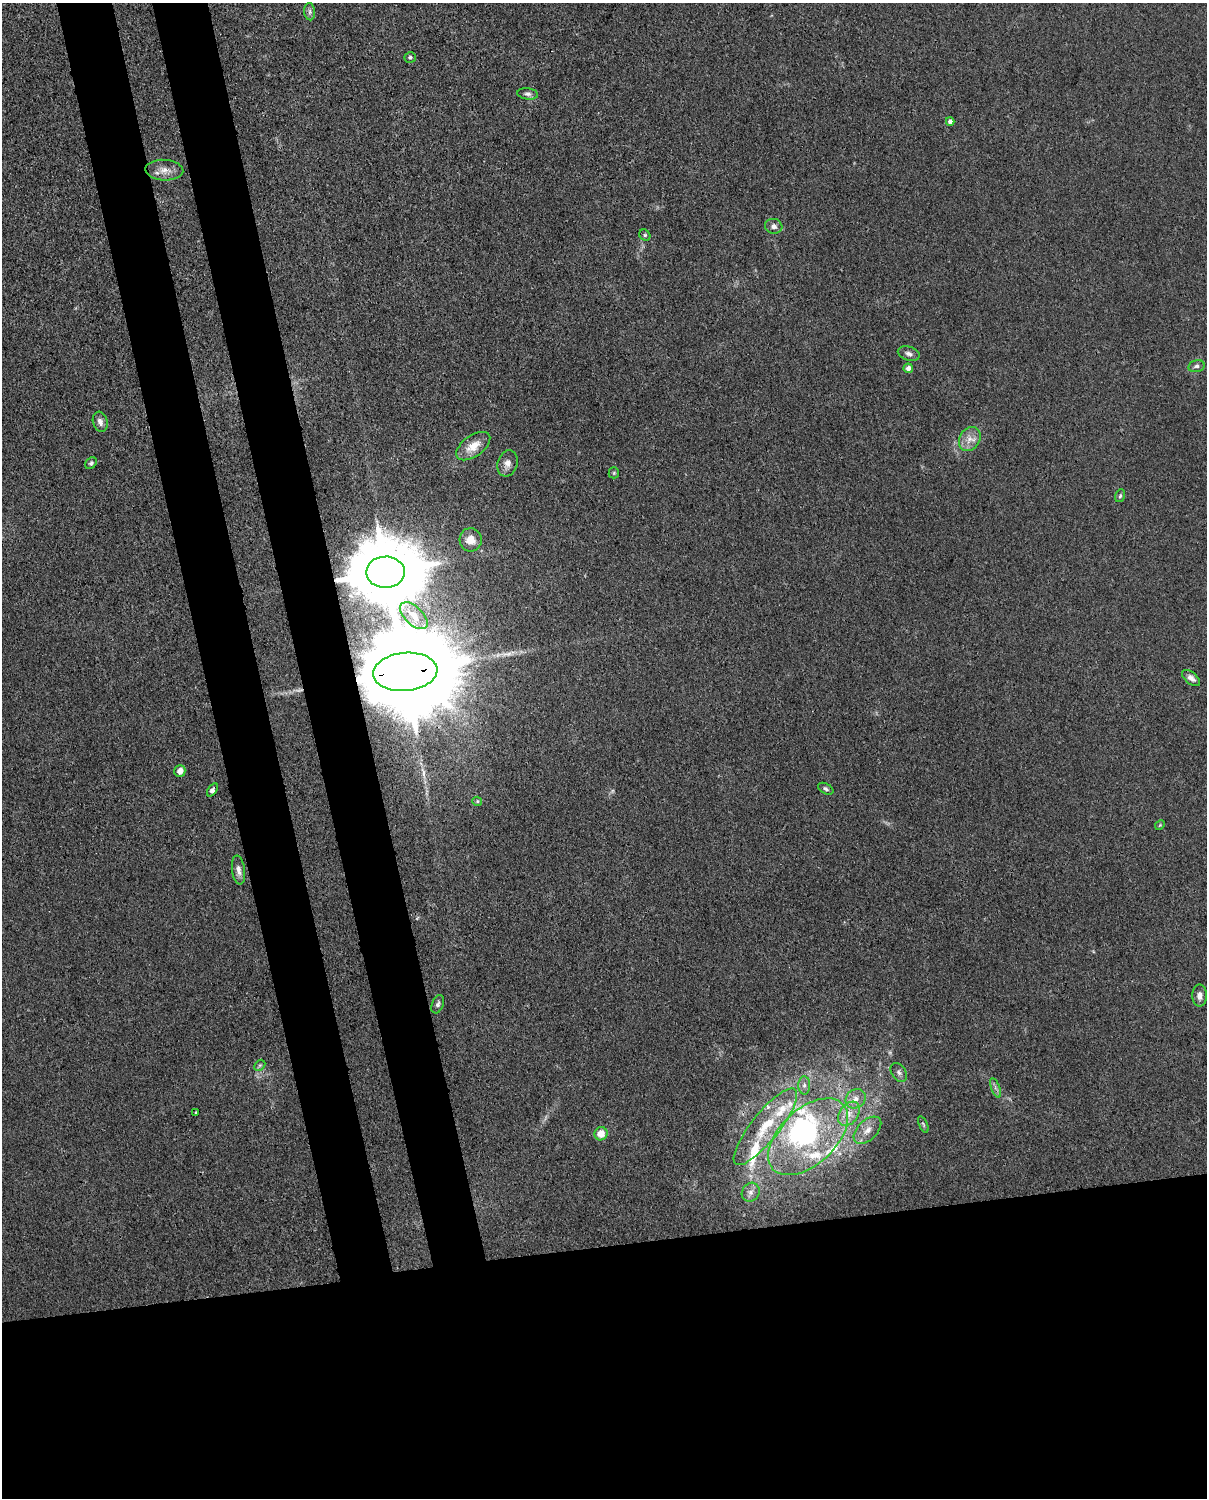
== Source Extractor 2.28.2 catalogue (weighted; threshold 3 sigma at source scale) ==
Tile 11 of 4 x 3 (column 3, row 3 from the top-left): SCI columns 2502-3706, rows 266-1761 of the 5001 x 4906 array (HDU 1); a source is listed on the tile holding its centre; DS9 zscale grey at full resolution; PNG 1209 x 1500 px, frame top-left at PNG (2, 3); each listed source drawn as its Kron ellipse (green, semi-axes under 4 px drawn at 4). Shown black and unused: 25% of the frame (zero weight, under 3 of 4 exposures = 7% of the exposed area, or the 3 px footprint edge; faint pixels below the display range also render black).
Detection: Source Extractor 2.28.2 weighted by HDU 2 'WHT'; one run over the whole footprint, this tile lists its part. Background 0.0268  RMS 0.0028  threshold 0.0128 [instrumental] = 3 sigma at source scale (4.5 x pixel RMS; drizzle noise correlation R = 1.50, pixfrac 1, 0.05/0.05 arcsec/px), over >= 5 px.
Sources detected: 55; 2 too faint to see at this stretch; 2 inside a brighter object's white glare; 1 long thin detection or spike segment (spike, bleed or trail) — neither listed nor drawn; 7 inside a brighter listed object's ellipse — not listed separately; the other 43 listed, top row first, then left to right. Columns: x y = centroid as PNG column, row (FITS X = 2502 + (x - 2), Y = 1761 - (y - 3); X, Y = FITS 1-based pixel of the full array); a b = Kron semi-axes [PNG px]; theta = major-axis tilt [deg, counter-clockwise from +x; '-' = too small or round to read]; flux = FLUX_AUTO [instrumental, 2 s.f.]
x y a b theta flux
310 12 9 5 -86 0.87
410 57 5 5 - 0.65
528 94 10 5 -6 0.94
950 121 4 4 - 1.4
164 170 19 10 -4 2.9
774 226 9 7 -17 1.2
645 235 6 5 - 0.42
909 354 11 7 -17 1.2
1196 366 8 6 14 0.87
908 368 5 4 - 1.3
100 422 10 7 -73 1.3
970 439 12 10 56 2.6
473 446 19 10 35 4.5
91 463 6 5 - 0.58
507 463 13 10 73 2
614 473 5 5 - 0.39
1120 496 6 5 - 0.51
471 540 11 11 - 3.7
385 572 19 15 1 3100
414 616 17 9 -44 4
405 672 32 19 5 10000
1191 678 10 5 -39 1.4
180 771 6 5 - 2.2
826 789 8 5 -28 0.67
212 790 7 4 55 1.3
477 801 5 4 - 0.36
1160 825 5 4 - 0.33
238 870 14 6 -82 1.7
1200 996 11 7 90 1.7
438 1004 9 6 69 0.89
260 1065 6 4 44 0.53
899 1072 10 7 -57 1
804 1085 9 6 -88 1
995 1088 10 3 -69 0.74
856 1099 10 9 - 2.2
196 1112 4 3 - 0.26
849 1114 13 9 56 3
923 1124 9 4 -68 0.48
765 1127 48 14 52 13
867 1130 16 10 44 2.9
601 1134 7 6 - 3.7
808 1137 48 28 43 43
751 1192 10 8 55 1.6
Overlapping masked pixels (flux is a lower limit): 3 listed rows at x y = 385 572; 405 672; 212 790